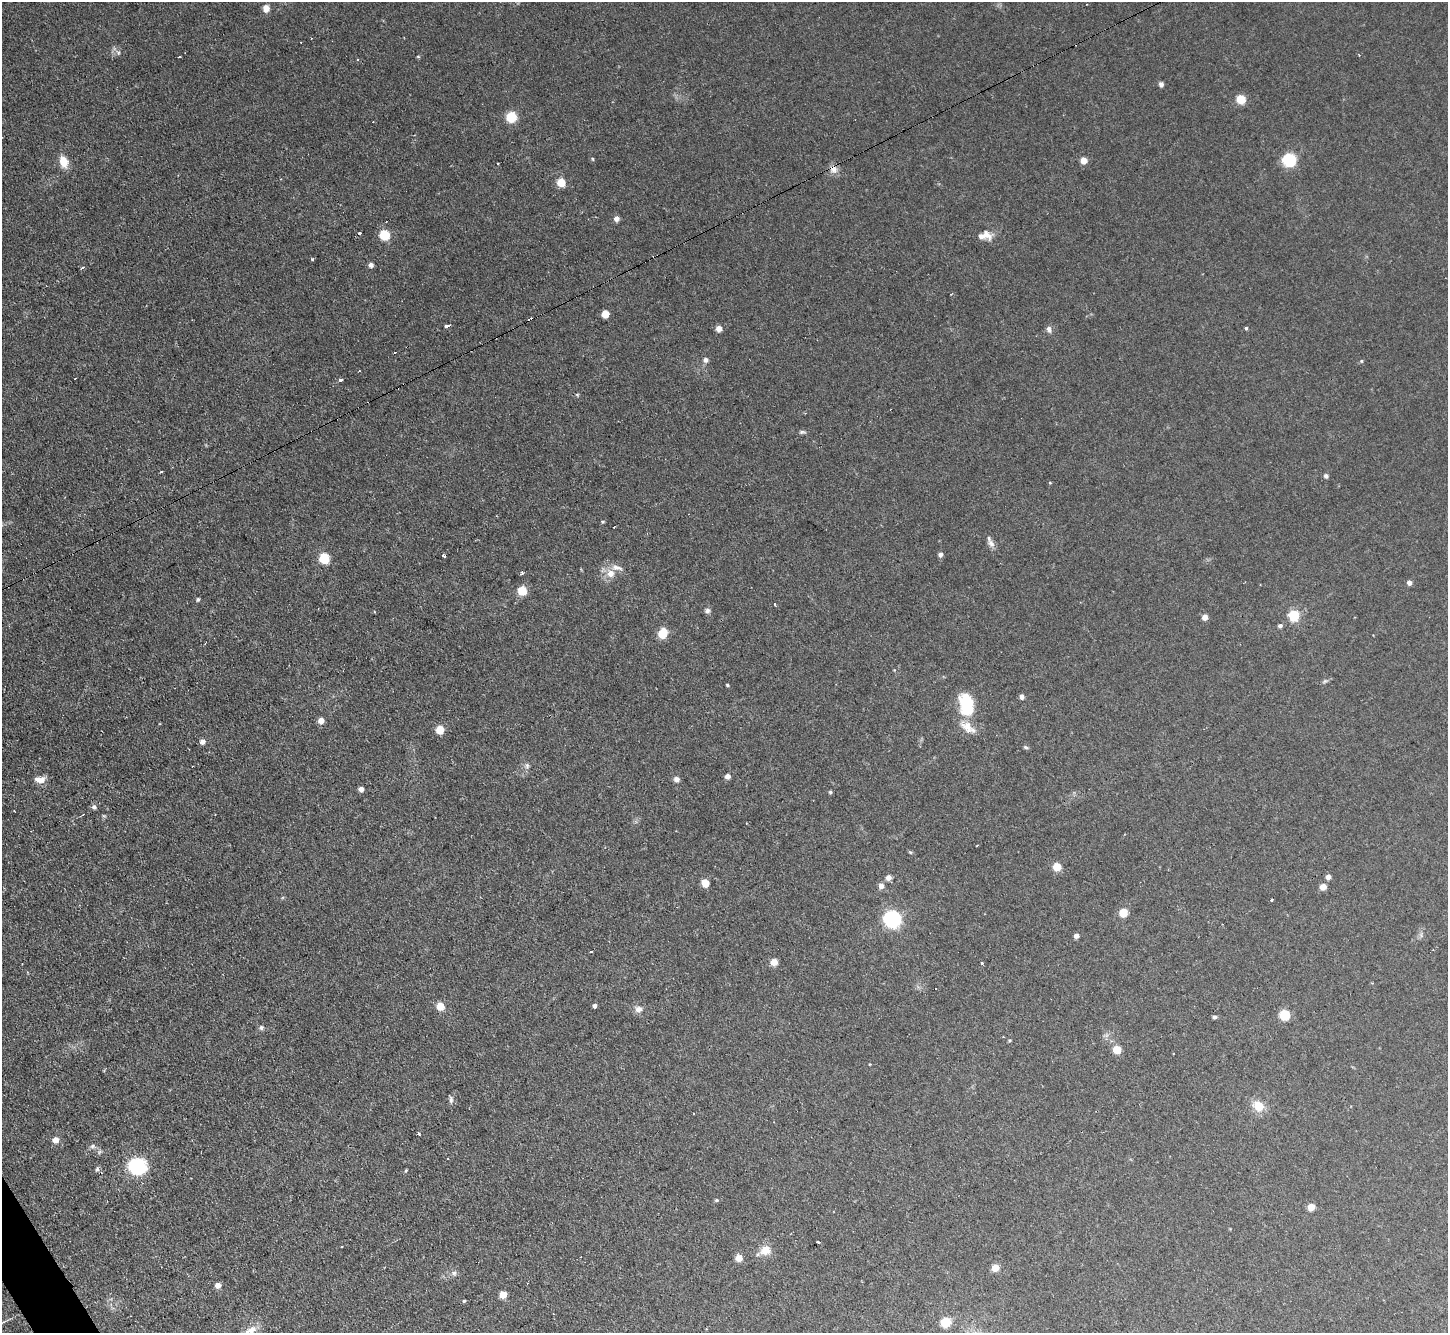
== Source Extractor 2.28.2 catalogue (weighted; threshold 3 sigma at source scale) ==
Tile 7 of 4 x 4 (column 3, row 2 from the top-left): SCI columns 2892-4337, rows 2818-4148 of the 5782 x 5770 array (HDU 1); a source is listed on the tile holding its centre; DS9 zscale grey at full resolution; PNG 1450 x 1335 px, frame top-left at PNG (2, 2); no overlay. Shown black and unused: <1% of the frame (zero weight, under 2 of 3 exposures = <1% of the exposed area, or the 3 px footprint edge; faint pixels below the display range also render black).
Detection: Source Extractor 2.28.2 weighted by HDU 2 'WHT'; one run over the whole footprint, this tile lists its part. Background 0.0986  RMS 0.0077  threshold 0.0349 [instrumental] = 3 sigma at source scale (4.5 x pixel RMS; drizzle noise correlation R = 1.50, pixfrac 1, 0.05/0.05 arcsec/px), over >= 5 px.
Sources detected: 119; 4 cosmic-ray / hot-pixel residue — not listed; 3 inside a brighter listed object's ellipse — not listed separately; the other 112 listed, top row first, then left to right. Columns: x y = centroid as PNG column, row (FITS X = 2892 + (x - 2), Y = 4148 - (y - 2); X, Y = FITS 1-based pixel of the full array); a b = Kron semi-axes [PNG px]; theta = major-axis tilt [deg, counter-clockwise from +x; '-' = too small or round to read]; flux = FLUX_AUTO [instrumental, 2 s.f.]
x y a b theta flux
266 8 8 7 - 5.4
301 42 2 2 - 0.66
118 53 9 5 -57 2.2
418 56 5 3 - 0.76
179 57 3 3 - 1.7
1161 84 5 5 - 2.8
1241 99 6 5 - 24
511 117 7 6 - 29
593 159 5 3 - 0.77
1083 160 6 6 - 6.7
1289 160 7 7 - 100
64 162 13 8 -73 11
498 164 3 2 - 0.79
834 170 12 9 16 5.1
561 182 7 7 - 12
616 219 6 6 - 3.1
360 234 3 3 - 6.7
384 235 7 6 - 27
987 235 19 11 -41 7.1
312 259 3 3 - 1.6
371 265 6 5 - 2.8
83 268 4 3 - 1.8
951 294 3 2 - 0.67
605 314 5 5 - 13
447 326 5 3 - 4
1246 328 4 4 - 1.1
719 329 7 7 - 4.1
1049 329 8 6 -70 3.1
705 360 7 7 - 2.5
1361 361 5 4 - 0.99
341 380 4 3 - 4.6
577 395 6 4 19 0.96
802 432 9 5 5 1.6
161 472 3 2 - 1.3
1326 476 6 6 - 1.9
1050 483 4 4 - 0.7
602 522 4 3 - 0.98
991 544 12 7 -42 3.5
940 554 6 5 - 2.4
443 556 3 3 - 2
324 558 6 6 - 29
617 568 17 7 -14 5.6
522 573 5 3 - 1.4
611 573 8 8 - 7.6
1409 582 5 5 - 3.5
522 591 6 6 - 18
198 599 5 4 - 1.2
775 604 3 2 - 0.92
707 611 7 6 - 2.2
1294 615 5 5 - 84
1205 617 6 6 - 4.3
1280 626 6 5 - 2
663 633 8 7 - 18
1325 681 9 4 35 1.5
727 685 4 3 - 1.1
1022 697 5 5 - 2.9
967 706 20 11 -76 53
321 720 6 6 - 4.8
967 727 21 12 -40 10
440 730 6 6 - 16
202 742 6 6 - 2.8
1026 747 7 4 -18 1.4
527 766 9 6 -81 2.4
727 776 4 4 - 5.9
677 779 6 5 - 3.8
40 780 13 7 3 6.7
361 789 4 4 - 6.4
830 792 4 4 - 1.2
94 807 7 6 - 2
104 816 6 3 -18 0.94
977 845 3 2 - 0.57
910 852 5 3 - 0.94
1057 867 6 6 - 14
1328 877 5 5 - 3.3
888 878 6 6 - 4
705 883 6 5 - 13
881 886 6 6 - 4.5
1323 887 5 5 - 6.6
1272 900 4 3 - 1.8
1123 913 6 6 - 14
892 919 8 8 - 180
1076 936 5 5 - 3.1
591 951 3 2 - 0.89
774 962 6 6 - 7.9
982 963 3 3 - 1.6
440 1006 7 7 - 10
594 1006 4 4 - 2.7
638 1009 11 9 -5 4.4
1284 1015 6 6 - 30
1214 1017 5 4 - 1.7
261 1027 7 6 - 1.9
1009 1040 4 3 - 0.9
1117 1049 6 6 - 13
451 1100 10 5 -89 2.2
1258 1106 11 9 -43 16
418 1134 3 3 - 4.1
55 1140 7 6 - 5.1
93 1146 8 6 15 2.1
137 1166 11 9 -6 96
97 1169 7 6 - 1.7
406 1170 4 3 - 0.79
716 1200 5 4 - 1
1311 1207 5 5 - 9.7
818 1242 3 3 - 1.5
765 1250 12 11 - 9.6
739 1258 7 6 - 7.4
995 1268 6 6 - 8.5
218 1285 5 5 - 6.1
503 1295 5 5 - 11
464 1301 4 4 - 0.76
946 1322 6 6 - 30
251 1330 18 9 26 8.8
Isophote crosses this tile's border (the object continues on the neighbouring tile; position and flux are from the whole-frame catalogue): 1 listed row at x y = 251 1330